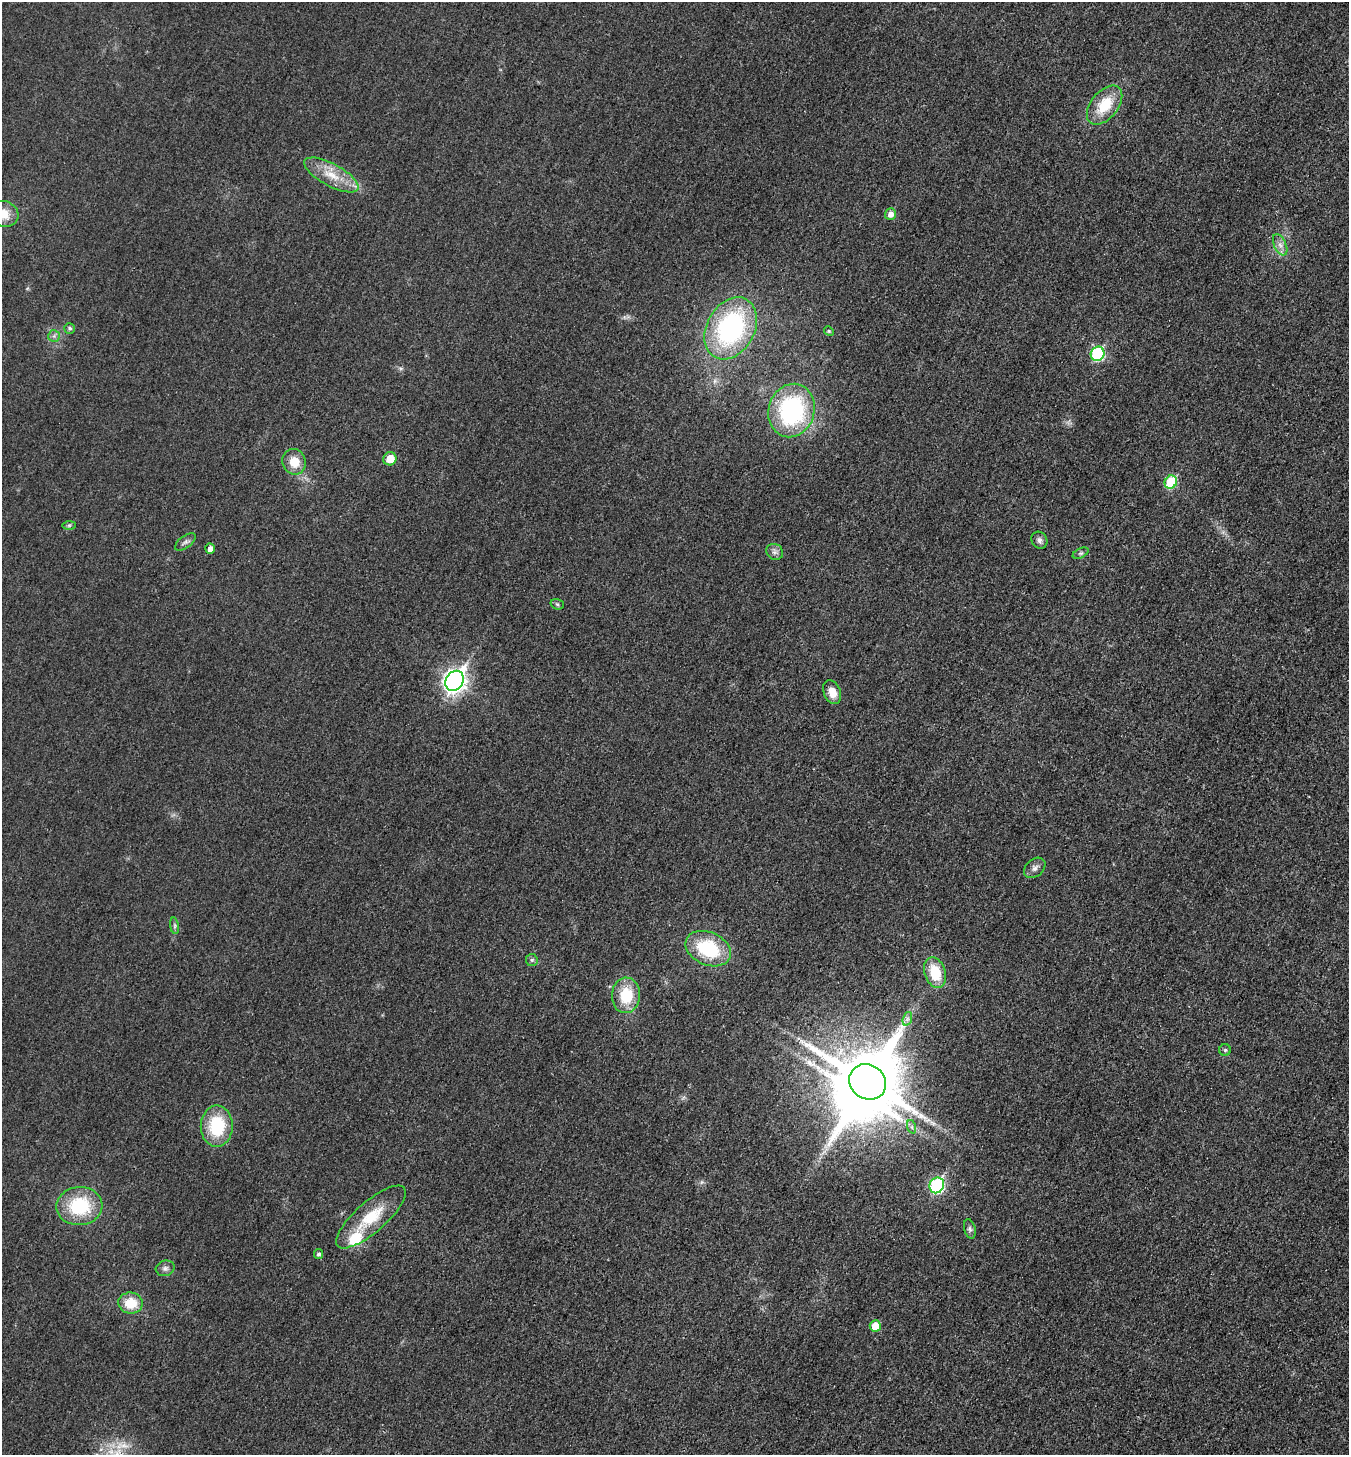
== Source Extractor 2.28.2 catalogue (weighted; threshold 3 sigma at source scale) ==
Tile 6 of 4 x 4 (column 2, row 2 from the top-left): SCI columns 1502-2848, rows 2920-4372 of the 5843 x 5836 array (HDU 1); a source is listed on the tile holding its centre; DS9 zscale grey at full resolution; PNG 1351 x 1457 px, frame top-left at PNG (2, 2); each listed source drawn as its Kron ellipse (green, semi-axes under 4 px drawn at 4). Shown black and unused: <1% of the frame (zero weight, under 3 of 4 exposures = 1% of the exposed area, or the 3 px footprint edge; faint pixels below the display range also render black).
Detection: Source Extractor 2.28.2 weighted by HDU 2 'WHT'; one run over the whole footprint, this tile lists its part. Background 0.018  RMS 0.0053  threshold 0.0239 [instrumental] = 3 sigma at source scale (4.5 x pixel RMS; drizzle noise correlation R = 1.50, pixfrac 1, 0.05/0.05 arcsec/px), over >= 5 px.
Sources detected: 45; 1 inside a brighter object's white glare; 1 long thin detection or spike segment (spike, bleed or trail) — neither listed nor drawn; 1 inside a brighter listed object's ellipse — not listed separately; the other 42 listed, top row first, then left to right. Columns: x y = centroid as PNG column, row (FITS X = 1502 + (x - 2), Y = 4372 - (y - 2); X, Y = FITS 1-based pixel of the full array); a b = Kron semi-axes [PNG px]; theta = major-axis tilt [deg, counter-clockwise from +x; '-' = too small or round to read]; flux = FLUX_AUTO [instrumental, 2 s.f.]
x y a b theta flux
1105 105 23 13 51 17
331 175 30 11 -28 12
3 214 15 13 -18 9.6
890 214 6 5 - 3.6
1280 245 11 6 -65 2.8
70 328 5 5 - 1.2
731 328 33 24 61 88
829 331 5 4 - 0.7
54 336 6 5 - 1.3
1097 354 7 6 - 54
791 410 27 23 74 78
390 459 7 6 - 8.4
294 462 13 11 -71 8.9
1171 482 7 6 - 28
69 525 7 4 1 0.93
1039 540 9 7 -55 2
185 542 12 6 37 2
210 549 5 4 - 2.6
775 552 8 7 - 2
1081 553 8 4 26 1.1
557 604 7 5 -17 0.98
455 681 10 8 57 310
832 692 12 8 -67 6.3
1035 868 12 8 40 2.6
174 926 8 4 -82 1.1
708 949 24 16 -24 33
532 960 6 6 - 1
935 972 16 10 -72 17
626 995 18 14 87 18
907 1019 7 4 72 1.5
1225 1050 6 5 - 0.91
868 1082 19 17 -35 4400
217 1126 21 16 90 27
912 1127 7 4 -71 1.2
937 1185 8 7 - 75
79 1206 23 19 4 32
371 1217 44 15 41 20
970 1229 10 5 -76 1.7
318 1254 5 5 - 1.4
165 1268 9 7 15 1.9
130 1303 12 10 -7 13
875 1326 6 5 - 8.5
Isophote crosses this tile's border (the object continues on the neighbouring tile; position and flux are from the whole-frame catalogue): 1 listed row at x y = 3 214